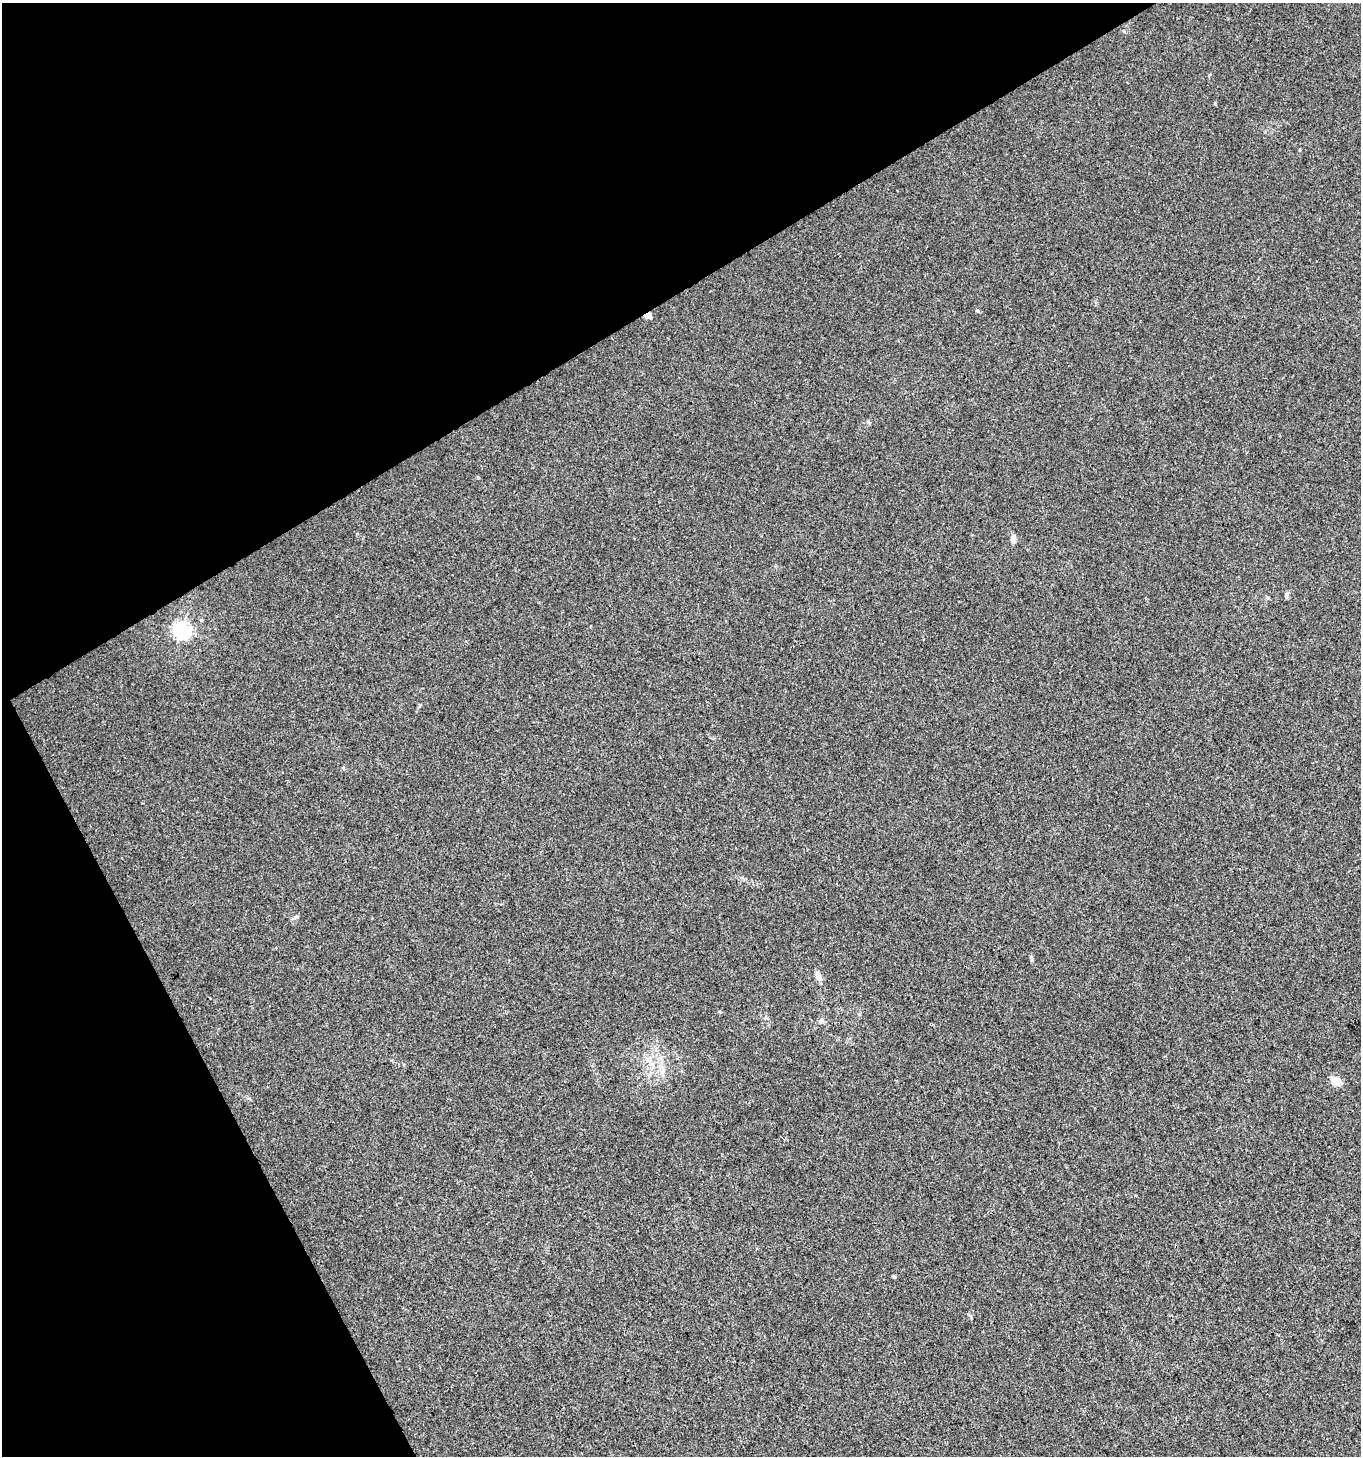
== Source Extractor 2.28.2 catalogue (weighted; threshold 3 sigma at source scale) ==
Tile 5 of 4 x 4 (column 1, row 2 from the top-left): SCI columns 108-1466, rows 2912-4365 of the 5713 x 5819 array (HDU 1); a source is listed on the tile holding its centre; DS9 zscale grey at full resolution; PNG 1363 x 1458 px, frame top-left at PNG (2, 3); no overlay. Shown black and unused: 29% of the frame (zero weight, under 3 of 4 exposures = <1% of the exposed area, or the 3 px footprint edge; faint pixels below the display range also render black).
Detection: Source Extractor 2.28.2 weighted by HDU 2 'WHT'; one run over the whole footprint, this tile lists its part. Background 0.00761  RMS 0.0026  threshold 0.0117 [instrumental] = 3 sigma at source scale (4.5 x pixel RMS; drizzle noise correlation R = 1.50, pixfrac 1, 0.0396/0.0396 arcsec/px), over >= 5 px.
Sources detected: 12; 1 inside a brighter listed object's ellipse — not listed separately; the other 11 listed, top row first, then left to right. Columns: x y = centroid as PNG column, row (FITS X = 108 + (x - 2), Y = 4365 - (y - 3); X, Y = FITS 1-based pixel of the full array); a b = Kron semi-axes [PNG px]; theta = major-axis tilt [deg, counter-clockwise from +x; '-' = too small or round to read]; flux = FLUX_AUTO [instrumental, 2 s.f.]
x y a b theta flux
977 310 5 3 - 0.3
647 316 7 6 - 1.3
1013 539 9 6 -86 1.2
201 620 5 4 - 0.29
182 631 7 6 - 82
296 917 7 4 18 0.4
818 975 11 6 -80 1.8
821 1021 8 5 49 0.67
648 1061 7 4 -17 0.69
1334 1080 12 10 3 2
894 1276 6 4 -2 0.28
Overlapping masked pixels (flux is a lower limit): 1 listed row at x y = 647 316
Unlisted compact peaks at least as high as the median listed source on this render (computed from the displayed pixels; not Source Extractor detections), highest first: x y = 1286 596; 420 705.